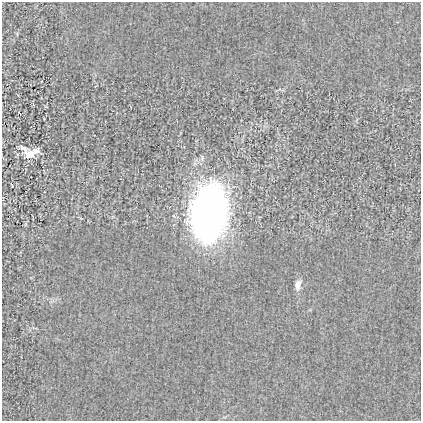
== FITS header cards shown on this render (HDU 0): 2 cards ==
NAXIS1  =                  419
NAXIS2  =                  419

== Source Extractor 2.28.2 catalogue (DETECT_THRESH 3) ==
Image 419 x 419 px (HDU 0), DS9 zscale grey, 1 PNG px = 1 image px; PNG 423 x 423 px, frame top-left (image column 1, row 419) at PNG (2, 2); no overlay
Background -6.77e-04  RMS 0.017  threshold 0.0521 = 3 sigma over >= 5 px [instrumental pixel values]
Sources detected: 5; all 5 listed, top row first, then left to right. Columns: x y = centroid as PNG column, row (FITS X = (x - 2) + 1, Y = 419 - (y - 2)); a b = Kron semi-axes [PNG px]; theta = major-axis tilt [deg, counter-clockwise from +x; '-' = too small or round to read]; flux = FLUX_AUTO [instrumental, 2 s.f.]
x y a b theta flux
23 148 12 5 -24 4.2
31 153 17 7 20 15
12 185 5 2 - 0.89
210 212 42 24 83 750
298 285 12 7 77 8